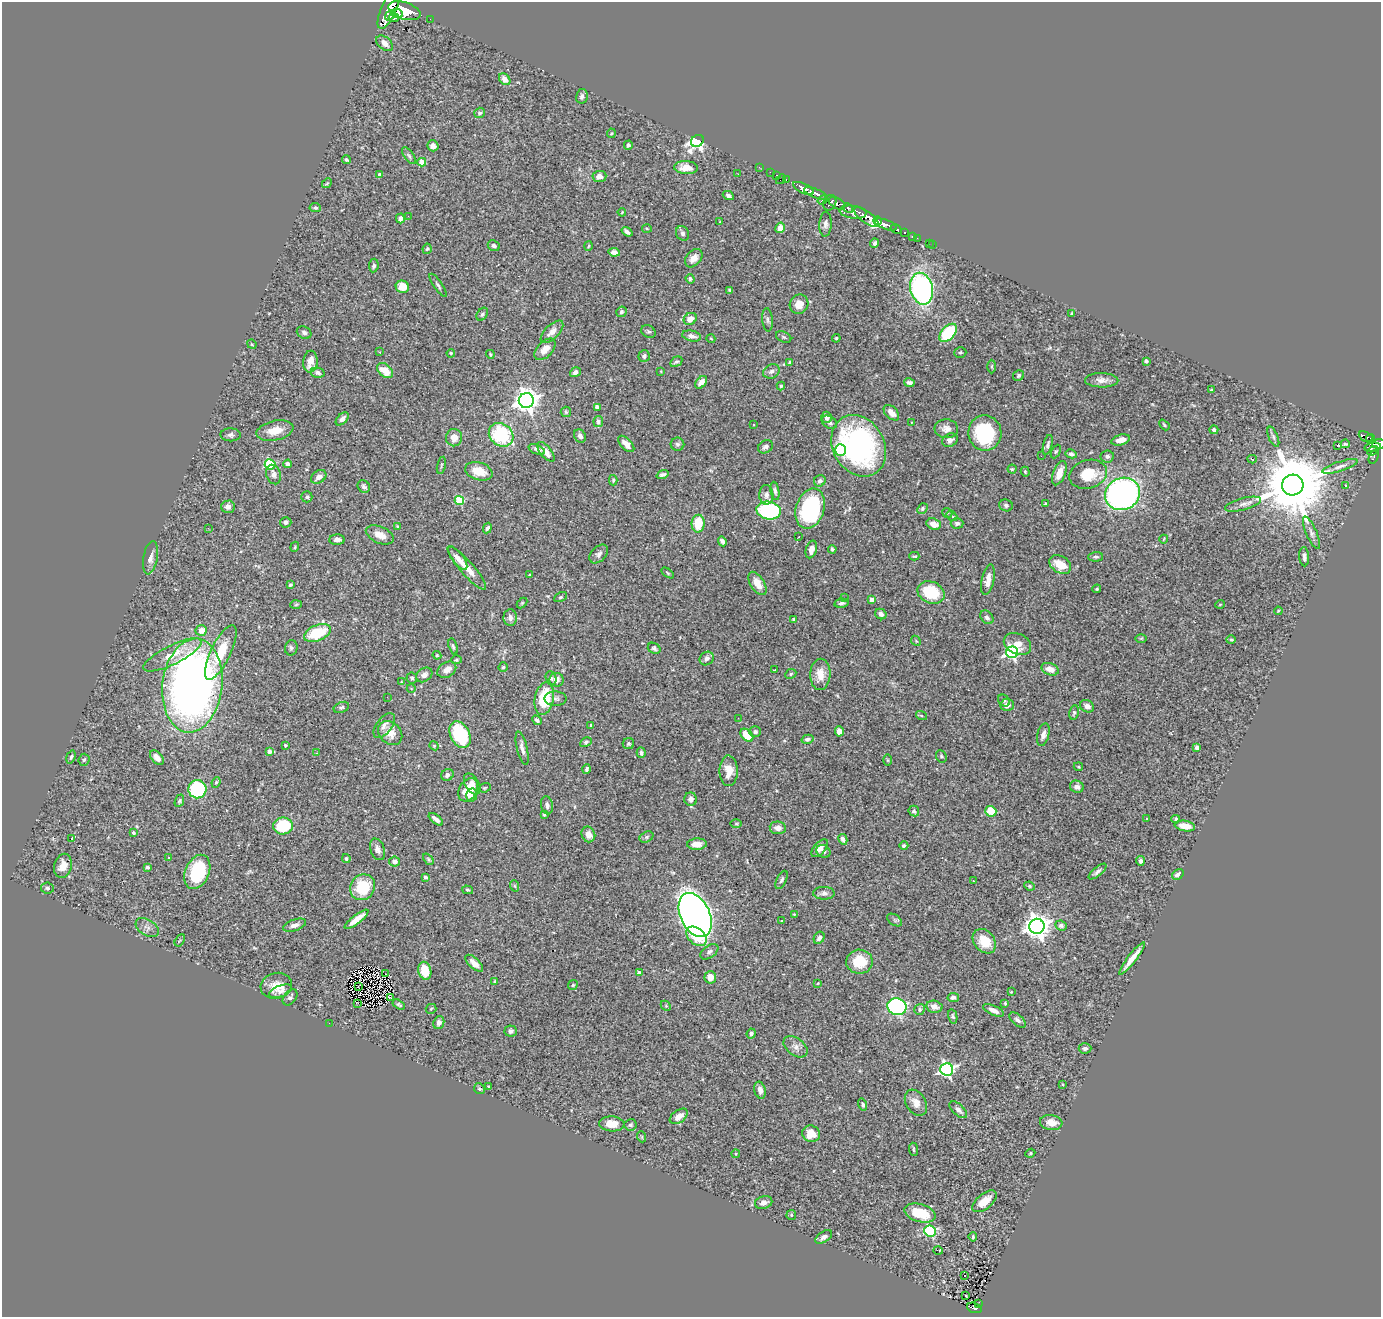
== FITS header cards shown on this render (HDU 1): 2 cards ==
NAXIS1  =                 1379
NAXIS2  =                 1315

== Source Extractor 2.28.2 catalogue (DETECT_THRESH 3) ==
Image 1379 x 1315 px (HDU 1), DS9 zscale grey, 1 PNG px = 1 image px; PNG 1383 x 1319 px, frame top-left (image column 1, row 1315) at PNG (2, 2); each listed source drawn as its Kron ellipse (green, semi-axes under 4 px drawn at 4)
Background 1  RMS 0.027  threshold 0.0812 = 3 sigma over >= 5 px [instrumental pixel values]
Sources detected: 412; all 412 listed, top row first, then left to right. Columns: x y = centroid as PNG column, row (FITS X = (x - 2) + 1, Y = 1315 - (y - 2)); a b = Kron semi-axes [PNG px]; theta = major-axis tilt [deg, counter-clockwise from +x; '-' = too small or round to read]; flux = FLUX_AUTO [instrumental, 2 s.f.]
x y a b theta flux
389 8 22 7 66 6300
404 11 17 8 -18 6800
397 13 6 4 -5 1800
390 15 6 3 53 1000
394 18 5 3 - 750
430 19 2 2 - 12
385 43 10 6 -40 12
505 79 6 5 - 13
582 96 7 5 77 5.8
480 113 5 5 - 3.7
611 133 5 4 - 2
697 141 7 5 34 520
628 145 4 4 - 3.3
433 146 5 5 - 7.6
409 156 10 4 -54 3.8
346 160 5 4 - 3.6
422 162 4 4 - 33
759 167 2 2 - 12
686 168 12 6 -3 21
770 172 2 2 - 12
380 174 4 3 - 4.5
738 174 3 2 - 2.2
777 175 3 2 - 38
599 176 7 5 4 12
781 179 5 2 - 46
786 180 3 2 - 28
327 183 5 4 - 2.2
803 188 11 5 -26 2400
815 193 12 4 -22 2000
728 195 6 4 -28 4.7
823 200 5 3 - 420
830 203 8 6 63 870
837 203 9 5 -30 1000
315 208 6 4 -6 3.6
848 208 5 3 - 330
622 212 4 3 - 1.4
853 212 13 6 -7 1900
408 216 2 2 - 32
866 217 14 5 -36 4300
400 218 5 4 - 6
877 221 4 3 - 790
720 222 3 2 - 1.3
825 224 12 6 87 7.3
886 225 12 4 -20 2100
647 228 5 3 - 1.6
780 228 5 4 - 18
896 229 6 3 -31 440
627 232 6 3 -35 6.8
904 232 3 3 - 240
683 233 7 6 - 4.7
912 236 3 3 - 56
917 238 2 2 - 12
875 243 4 3 - 4.2
929 243 3 2 - 5.8
932 245 2 2 - 11
494 246 6 5 - 6.1
588 246 5 3 - 1.7
427 249 5 4 - 2.4
614 252 6 4 -7 8.3
694 258 10 7 48 13
374 266 7 5 83 4.9
690 279 5 4 - 4.1
438 285 14 4 -56 4.9
402 287 7 6 - 24
922 289 16 11 -77 390
729 290 3 3 - 2.2
799 304 10 9 - 24
621 312 5 5 - 3.9
1072 313 4 3 - 1.7
482 314 7 5 54 3.6
690 319 7 5 35 19
768 320 11 5 -84 5.3
552 332 14 7 44 15
648 332 7 6 - 3.6
304 333 7 6 - 5.4
948 333 11 6 48 110
692 336 9 5 -12 8.4
784 337 8 5 -26 3.7
836 338 4 3 - 1.9
711 339 4 3 - 1.4
252 344 5 4 - 1.9
545 349 13 7 46 20
380 352 3 2 - 2.4
960 352 6 5 - 3.1
451 353 4 3 - 1.9
490 354 4 3 - 1.8
644 356 6 5 - 5.1
1146 361 4 4 - 5.3
310 362 11 7 85 20
676 362 6 4 31 3.5
789 362 4 3 - 1.8
992 366 7 3 90 2.3
385 371 9 6 -40 34
661 371 3 2 - 1.2
771 371 8 6 28 6.5
575 372 6 4 36 6.2
318 373 7 5 -13 6.2
1018 375 6 5 - 3
1102 380 16 7 -1 11
701 382 7 4 51 12
909 383 5 4 - 5.7
781 386 4 4 - 2.1
1211 390 3 3 - 2.3
526 401 7 7 - 1500
598 407 4 3 - 15
566 412 5 5 - 2.5
891 413 9 6 -45 18
827 417 6 5 - 8.3
342 419 8 5 44 6.4
598 421 5 5 - 4.2
829 422 8 6 -32 6.1
911 423 3 2 - 1.8
754 425 3 3 - 4.7
1164 425 6 2 -49 2.1
946 429 12 9 -5 14
1214 430 4 4 - 3.7
275 431 19 9 12 27
985 433 18 16 -80 140
231 435 10 6 -1 6.5
501 435 13 11 -38 140
580 436 7 5 -59 7.6
1273 437 11 4 -67 5.2
1366 437 7 4 -28 330
454 438 8 8 - 18
1370 439 5 4 - 380
950 440 8 6 26 7.8
1121 440 9 5 14 15
626 444 10 5 -45 13
677 444 7 6 - 4.1
1345 444 4 2 - 2.3
1378 444 6 5 - 660
1048 445 10 4 76 4.9
859 446 32 25 -60 420
1337 446 3 3 - 21
765 447 8 6 31 5.5
1373 447 8 4 10 560
537 449 9 4 -22 6.4
840 450 6 5 - 180
1056 451 7 4 62 2.5
1373 451 6 4 33 320
546 452 12 5 -50 16
1071 454 6 4 -10 5.1
1041 456 2 2 - 2.8
1107 456 6 6 - 5
1374 457 7 4 66 95
1252 459 4 3 - 2.8
270 464 5 5 - 130
288 464 4 4 - 11
441 465 8 3 77 2.6
1340 466 18 5 18 9.6
1012 469 4 4 - 2.2
479 471 14 8 -17 34
1025 472 5 4 - 2
1059 473 13 6 69 20
1088 474 19 14 16 53
274 475 10 7 -73 8.6
663 475 6 3 20 4.3
319 477 8 6 34 11
613 480 5 3 - 2.3
820 481 6 5 - 4.8
1293 485 11 10 - 20000
1345 485 3 3 - 2.5
364 486 7 5 -52 4.9
775 491 9 4 -80 4.8
1123 494 18 16 25 570
766 495 10 7 -88 8.5
307 497 5 5 - 3.4
459 501 5 4 - 82
1046 504 3 3 - 2.7
1243 504 18 6 15 10
1006 505 7 6 - 4.4
228 507 7 6 - 11
810 508 20 14 72 210
922 508 6 5 - 4
769 510 12 9 -14 240
947 513 5 4 - 2.5
952 516 6 4 -39 2.8
286 522 6 5 - 6.6
957 523 6 5 - 4.6
698 524 9 6 89 44
934 524 7 5 -20 15
398 526 4 3 - 1.9
208 528 2 2 - 3.9
487 528 5 4 - 4.6
1311 533 17 5 -67 8
380 535 15 8 -23 16
799 537 3 2 - 2.4
1164 539 4 2 - 1.4
337 540 7 5 0 8
722 541 5 4 - 5.4
295 547 5 4 - 2.4
811 549 9 5 73 16
832 549 4 3 - 3.4
599 554 11 7 45 6.9
914 556 5 3 - 2.4
1096 557 7 5 3 4.1
1304 557 10 5 -86 5.8
150 558 17 7 79 11
458 558 14 5 -52 12
1060 565 12 8 -33 36
467 568 28 6 -49 28
668 573 7 3 -34 1.9
530 575 3 3 - 2.1
988 580 16 6 78 15
757 583 13 7 -58 19
290 585 4 3 - 2.4
1097 589 4 3 - 1.9
931 592 14 10 -24 70
560 597 7 4 26 3
844 598 2 2 - 4.7
872 600 4 4 - 17
522 603 6 4 45 2.1
841 603 7 4 10 4.6
1220 604 5 3 - 1.4
296 605 6 4 3 2.1
1278 611 4 3 - 1.6
881 614 6 5 - 7.9
987 617 7 5 -48 4.5
510 618 8 6 -89 8.8
794 620 4 3 - 6.2
201 630 6 5 - 18
317 633 14 8 22 78
1141 638 6 4 1 2.1
1231 640 5 4 - 2
916 641 6 4 -45 2.1
1017 644 14 10 -25 19
453 646 8 3 -74 3.2
291 648 8 6 78 4.8
654 648 7 5 -32 3.9
221 652 30 10 64 50
1012 652 6 6 - 370
172 655 32 9 26 36
437 655 4 4 - 1.7
707 658 7 6 - 7.3
456 660 5 4 - 2.3
503 667 5 4 - 2.8
1050 669 9 6 -21 17
447 670 10 7 32 15
774 670 3 2 - 1.2
791 674 6 4 25 2.5
820 674 16 10 88 24
424 675 9 6 36 8.9
412 678 6 5 - 3.6
551 678 7 5 -68 3.9
556 680 7 6 - 13
401 682 4 3 - 1.4
192 686 47 30 83 1200
411 688 4 3 - 1.2
387 697 2 2 - 3.3
544 699 16 9 79 88
555 699 11 7 -1 6.5
1004 701 7 5 -41 3.4
1007 705 6 6 - 11
1087 706 7 6 - 9.7
341 707 8 5 23 3.4
1074 713 7 5 79 3.7
921 716 6 3 -19 1.9
738 718 2 2 - 0.82
537 720 5 4 - 5.4
591 725 4 3 - 2.4
384 726 14 7 54 9.1
839 731 5 4 - 13
755 732 6 5 - 4.5
390 733 13 10 -45 19
460 735 14 9 -62 120
747 735 8 5 -46 40
1043 735 11 6 75 10
807 739 6 4 14 5.2
586 742 6 4 29 3.3
628 744 6 5 - 3.9
285 745 3 3 - 2
434 746 5 4 - 2.3
1197 747 4 4 - 10
522 748 17 5 -77 9.9
269 752 4 4 - 7.6
317 753 2 2 - 1.5
641 753 5 4 - 4.8
941 756 6 5 - 3
71 757 7 4 73 3.1
157 758 8 5 -50 13
84 760 6 5 - 3.6
888 760 6 4 -89 2
1078 767 5 3 - 1.8
587 769 5 3 - 4.1
729 771 15 9 -89 22
447 775 6 5 - 6.5
216 782 5 4 - 2.7
472 784 11 7 -60 12
1077 787 7 6 - 7.8
485 788 6 4 21 2.4
197 789 9 9 - 210
468 790 12 9 59 34
472 795 6 5 - 6.8
691 799 6 6 - 8.6
179 801 7 4 66 3
547 805 9 6 -80 7.3
914 811 5 5 - 4.9
991 811 6 5 - 34
544 815 3 2 - 2
436 819 8 4 -39 9.1
1147 819 3 2 - 1.6
1176 819 4 3 - 3
736 824 6 4 0 2
283 826 10 8 9 85
1185 826 10 5 -10 20
778 828 8 6 -7 12
133 833 4 3 - 2.8
588 834 8 6 -70 15
647 837 7 5 27 3.8
71 839 3 3 - 22
843 839 5 4 - 8
697 844 10 5 3 17
904 846 4 4 - 4.1
820 848 10 6 50 11
377 849 11 7 -70 8.6
823 851 7 6 - 4.8
168 858 3 3 - 4.5
346 859 4 4 - 3.5
428 859 6 4 -50 2.7
1140 861 5 4 - 5.7
395 862 5 5 - 10
63 866 12 9 75 20
147 867 4 4 - 4.2
1097 871 11 4 40 6.4
197 872 18 12 66 110
1178 874 6 4 34 7.3
425 877 3 3 - 3.2
782 880 10 5 65 4.9
973 881 2 2 - 0.94
515 886 6 4 -70 2.5
1030 886 5 4 - 3
363 887 13 12 - 72
47 888 6 5 - 3.9
468 890 5 4 - 2.8
824 893 10 6 0 7
794 914 3 3 - 1.3
695 915 23 14 -65 1600
357 919 14 4 37 22
895 920 8 5 -34 3.3
781 921 3 3 - 2.7
294 925 12 5 19 9.5
1061 925 6 4 -24 4.5
1037 926 7 7 - 1700
147 928 13 8 -33 9.2
696 936 11 8 -41 50
819 938 6 5 - 6.4
180 940 6 4 58 2.2
984 941 13 10 -49 39
709 952 10 6 37 6.1
1132 958 20 4 52 21
859 962 13 12 - 47
474 963 11 5 -43 13
425 971 9 6 -76 44
639 973 4 4 - 8.3
385 974 2 2 - 1.8
710 977 6 5 - 17
495 982 4 3 - 2.3
818 983 3 3 - 1.4
573 985 5 4 - 2.4
276 986 16 12 14 26
358 986 2 2 - 1
281 991 12 5 20 8.6
1011 992 4 4 - 1.5
290 997 9 6 53 6.3
391 998 3 2 - 5.1
953 998 6 4 11 5.2
357 1003 2 2 - 0.87
1005 1003 3 3 - 1.8
399 1005 7 4 -31 3.3
666 1006 6 4 -44 2.3
897 1007 10 8 -19 340
934 1007 8 6 -11 12
431 1009 5 5 - 2.1
920 1009 5 5 - 4.3
994 1010 11 5 -24 9.6
953 1016 7 4 -78 3
1018 1020 9 5 -41 5.7
329 1023 2 2 - 26
439 1023 7 5 69 8.3
511 1031 6 5 - 5.8
751 1034 5 4 - 4.8
795 1047 13 8 -38 11
1085 1048 6 5 - 4.5
947 1069 6 6 - 430
1062 1084 3 2 - 1.4
488 1086 3 3 - 10
479 1089 6 5 - 2.9
760 1090 8 5 -74 9.4
916 1103 14 10 -57 17
863 1104 6 4 -71 3.8
958 1110 11 5 -42 8.3
679 1116 10 6 36 17
1051 1122 11 7 -7 18
612 1124 12 7 -4 24
631 1125 6 5 - 3.1
811 1134 9 8 - 25
642 1137 5 3 - 1.7
913 1149 6 3 -85 2.3
1030 1153 5 4 - 1.8
736 1154 4 4 - 1.8
985 1201 14 7 39 26
764 1203 9 6 14 9.1
920 1213 16 9 -16 55
791 1215 5 4 - 2.1
930 1231 6 5 - 220
824 1237 9 5 34 6.8
973 1237 4 3 - 2.4
938 1251 5 3 - 5.9
965 1275 3 3 - 15
966 1295 3 3 - 4.6
979 1304 3 2 - 19
974 1308 8 5 -19 150
At the frame edge (FLAGS 8, measured only in part): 2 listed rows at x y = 389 8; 1378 444